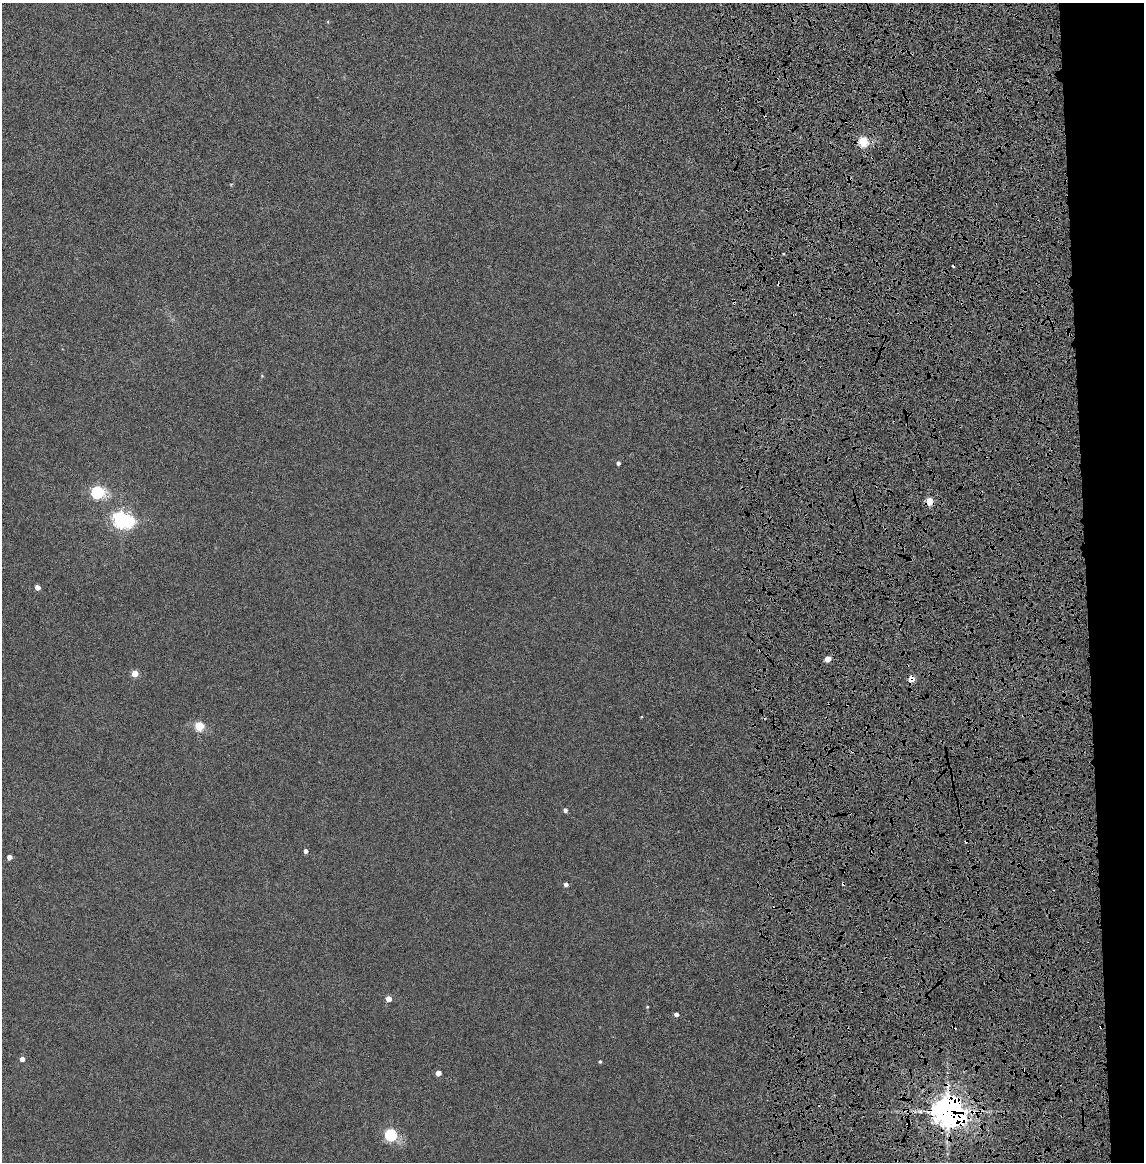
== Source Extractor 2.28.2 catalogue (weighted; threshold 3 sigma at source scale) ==
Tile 12 of 4 x 4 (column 4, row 3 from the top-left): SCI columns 3562-4703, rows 1257-2416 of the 4856 x 4834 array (HDU 1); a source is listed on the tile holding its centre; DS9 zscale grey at full resolution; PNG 1146 x 1164 px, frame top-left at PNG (2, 3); no overlay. Shown black and unused: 6% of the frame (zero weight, under 4 of 8 exposures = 14% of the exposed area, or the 3 px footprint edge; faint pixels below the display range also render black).
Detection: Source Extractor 2.28.2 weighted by HDU 2 'WHT'; one run over the whole footprint, this tile lists its part. Background 0.00199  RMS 0.0021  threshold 0.00844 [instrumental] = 3 sigma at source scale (4.09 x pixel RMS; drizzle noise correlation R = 1.36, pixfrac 0.8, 0.05/0.05 arcsec/px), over >= 5 px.
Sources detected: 26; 2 cosmic-ray / hot-pixel residue — not listed; the other 24 listed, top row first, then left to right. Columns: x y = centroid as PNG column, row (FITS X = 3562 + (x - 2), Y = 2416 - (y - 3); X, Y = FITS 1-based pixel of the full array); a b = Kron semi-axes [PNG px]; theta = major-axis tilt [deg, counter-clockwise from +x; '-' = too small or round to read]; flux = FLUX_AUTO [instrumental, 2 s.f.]
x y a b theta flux
863 141 5 5 - 11
262 376 4 4 - 0.15
618 463 4 3 - 0.43
97 492 6 5 - 23
929 501 5 5 - 5.3
121 520 8 6 -17 62
37 587 4 4 - 1.3
828 659 4 4 - 1.8
135 674 4 4 - 2.8
911 679 5 4 - 2.6
199 726 5 5 - 7.5
565 810 4 4 - 0.51
306 851 4 3 - 0.7
9 857 4 4 - 0.92
566 884 4 4 - 0.56
389 999 4 4 - 1.8
647 1007 4 3 - 0.14
676 1014 4 4 - 0.74
1101 1026 4 3 - 0.32
22 1059 4 4 - 0.98
600 1062 4 3 - 0.21
438 1073 4 4 - 1.6
948 1111 12 9 -27 270
391 1135 5 5 - 19
Overlapping masked pixels (flux is a lower limit): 4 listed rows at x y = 929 501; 911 679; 1101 1026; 948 1111